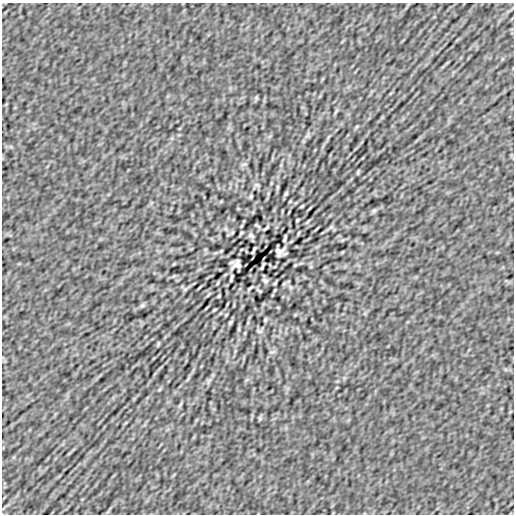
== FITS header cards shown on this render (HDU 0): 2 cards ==
NAXIS1  =                  512
NAXIS2  =                  512

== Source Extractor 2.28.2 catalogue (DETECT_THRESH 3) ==
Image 512 x 512 px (HDU 0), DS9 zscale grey, 1 PNG px = 1 image px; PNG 516 x 516 px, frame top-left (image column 1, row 512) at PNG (2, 3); no overlay
Background -6.41e-06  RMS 2.2e-04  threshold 6.57e-04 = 3 sigma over >= 5 px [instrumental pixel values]
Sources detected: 52; all 52 listed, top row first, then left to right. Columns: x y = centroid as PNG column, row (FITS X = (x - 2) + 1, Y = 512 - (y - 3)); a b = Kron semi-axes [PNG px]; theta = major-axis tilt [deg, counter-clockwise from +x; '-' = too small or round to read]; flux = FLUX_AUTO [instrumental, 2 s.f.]
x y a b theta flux
256 98 7 4 84 0.02
336 111 10 3 60 0.025
357 126 6 4 19 0.015
307 135 12 5 59 0.046
244 164 9 2 10 0.017
358 172 6 3 89 0.014
257 185 8 5 -15 0.032
277 187 8 4 82 0.021
286 194 6 4 52 0.024
251 196 4 3 - 0.02
290 201 4 3 - 0.013
302 206 4 2 - 0.015
310 208 7 3 46 0.012
374 211 7 5 44 0.022
297 220 3 2 - 0.014
257 225 5 2 - 0.017
241 226 5 3 - 0.013
331 227 8 4 36 0.026
266 228 6 2 44 0.022
317 229 7 2 45 0.016
241 233 4 2 - 0.016
251 235 8 6 -48 0.039
285 238 7 2 74 0.026
254 250 7 2 65 0.023
221 251 5 3 - 0.014
279 251 9 8 - 0.072
237 265 9 8 - 0.07
295 265 5 3 - 0.014
262 266 7 2 65 0.023
231 278 7 2 74 0.026
265 281 8 6 -48 0.038
218 283 4 2 - 0.014
275 283 4 2 - 0.016
199 287 7 2 45 0.017
250 288 6 2 44 0.022
185 289 8 4 44 0.025
275 290 5 3 - 0.013
259 291 5 2 - 0.017
208 294 10 2 54 0.014
219 296 3 2 - 0.014
142 305 7 5 44 0.023
214 310 4 2 - 0.015
265 320 4 3 - 0.02
230 322 6 4 52 0.024
239 329 8 4 82 0.021
259 331 8 5 -15 0.032
158 344 6 3 89 0.014
272 352 9 2 10 0.017
209 381 12 5 59 0.046
159 390 6 4 19 0.015
180 405 10 3 60 0.025
260 418 7 4 84 0.02